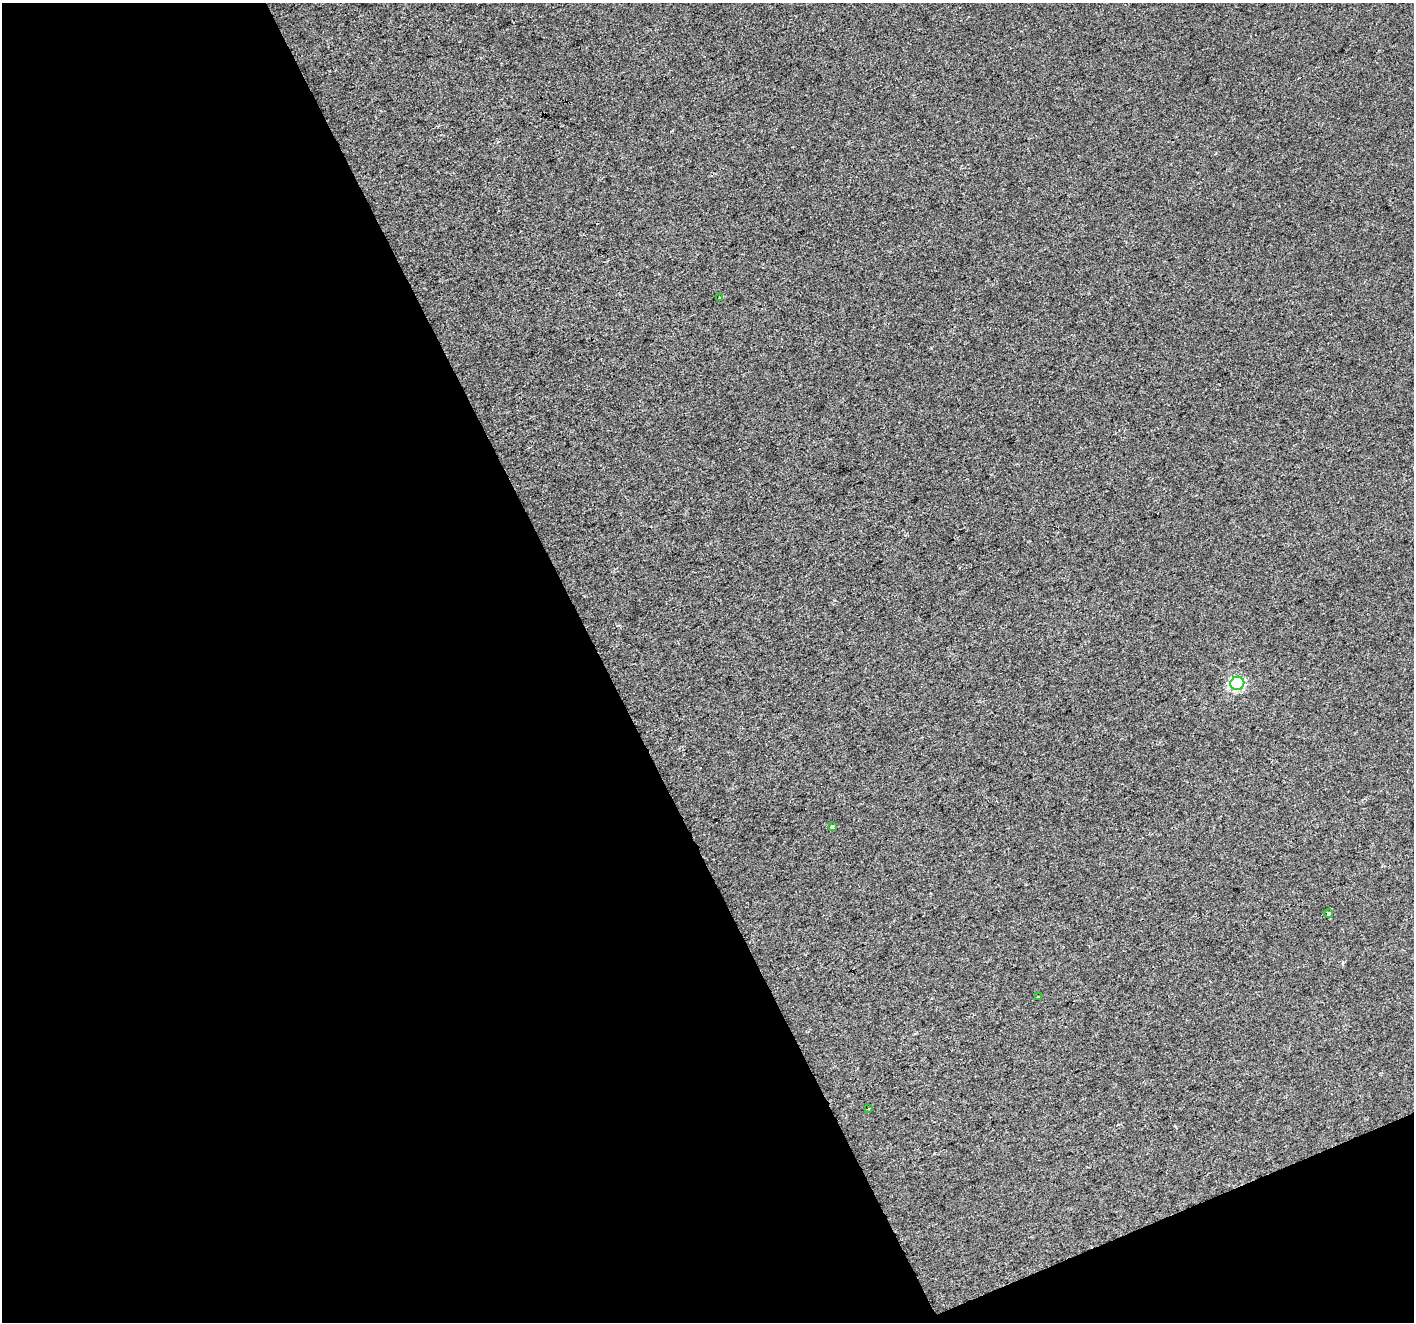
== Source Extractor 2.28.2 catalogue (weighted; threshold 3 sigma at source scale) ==
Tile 3 of 2 x 2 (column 1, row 2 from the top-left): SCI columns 2-1413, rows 70-1389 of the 2824 x 2763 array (HDU 1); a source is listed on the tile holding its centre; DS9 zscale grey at full resolution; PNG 1416 x 1324 px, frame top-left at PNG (2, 3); each listed source drawn as its Kron ellipse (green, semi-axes under 4 px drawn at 4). Shown black and unused: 45% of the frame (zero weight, under 2 of 3 exposures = <1% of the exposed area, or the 3 px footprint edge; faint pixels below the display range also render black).
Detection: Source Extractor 2.28.2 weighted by HDU 2 'WHT'; one run over the whole footprint, this tile lists its part. Background 0.011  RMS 0.0079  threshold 0.0356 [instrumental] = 3 sigma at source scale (4.5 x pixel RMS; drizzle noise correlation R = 1.50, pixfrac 1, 0.0396/0.0396 arcsec/px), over >= 5 px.
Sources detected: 7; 1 cosmic-ray / hot-pixel residue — neither listed nor drawn; the other 6 listed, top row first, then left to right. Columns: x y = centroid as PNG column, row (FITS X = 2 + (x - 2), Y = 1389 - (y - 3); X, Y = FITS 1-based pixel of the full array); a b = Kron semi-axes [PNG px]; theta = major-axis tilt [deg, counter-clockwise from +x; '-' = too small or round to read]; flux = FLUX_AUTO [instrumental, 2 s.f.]
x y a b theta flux
720 298 4 3 - 0.71
1237 683 7 6 - 74
832 827 4 3 - 5.2
1329 913 4 4 - 2.1
1038 997 3 2 - 0.66
869 1108 3 3 - 2